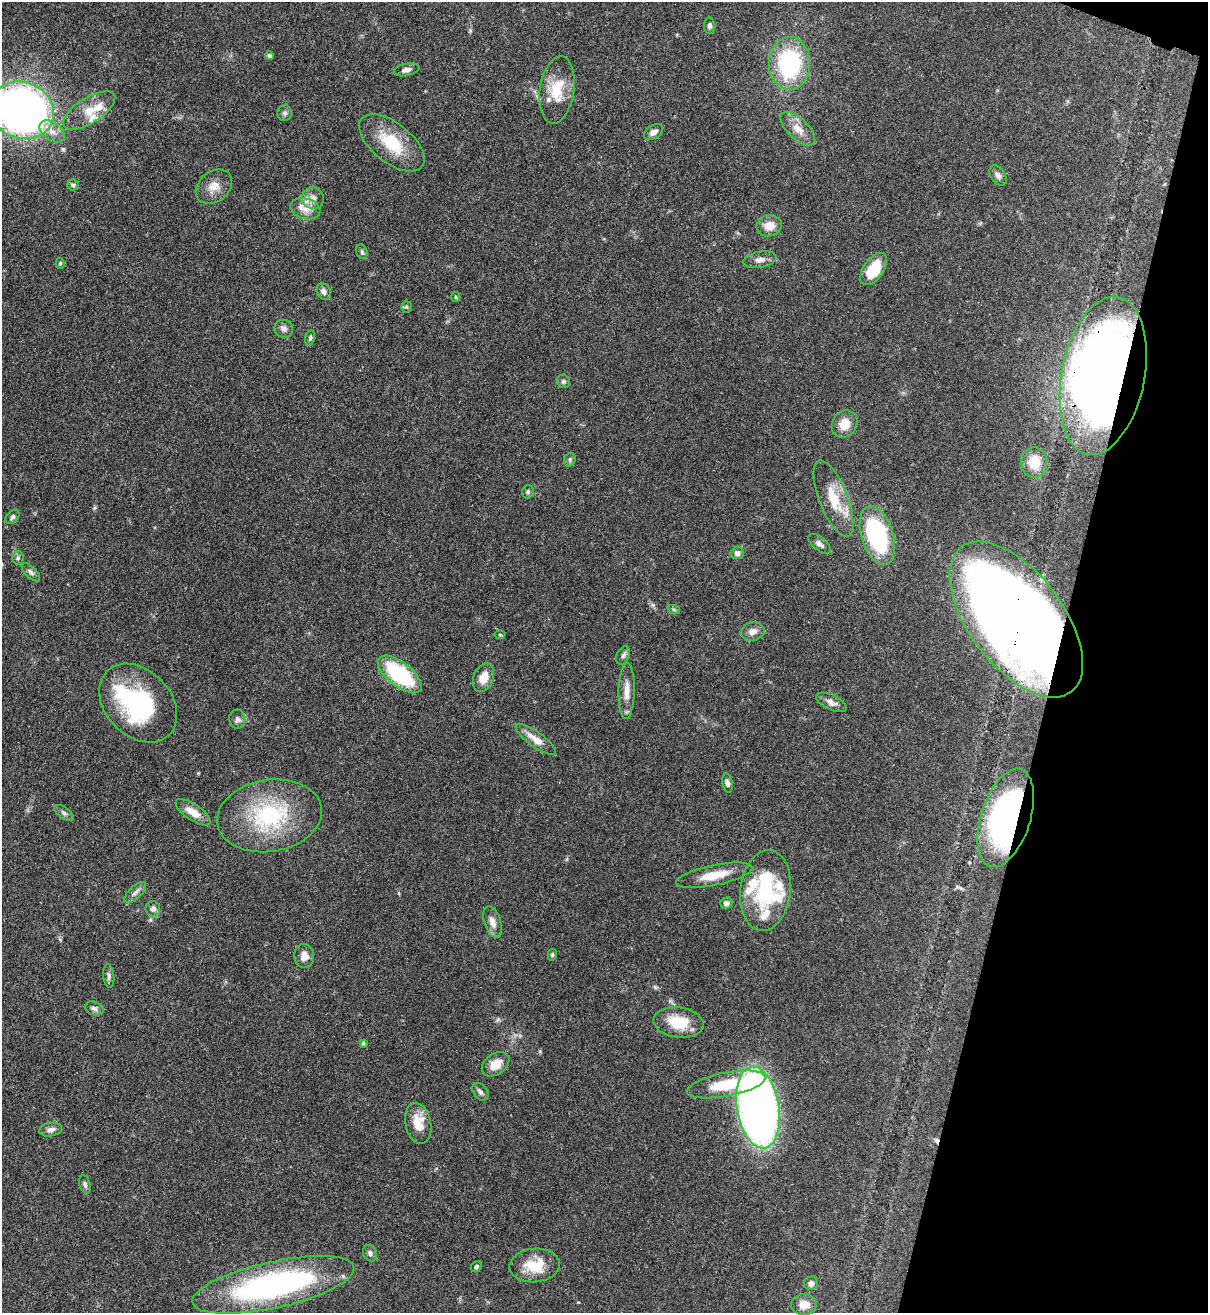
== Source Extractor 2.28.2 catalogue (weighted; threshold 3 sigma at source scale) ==
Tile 8 of 4 x 4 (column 4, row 2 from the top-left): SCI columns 3833-5038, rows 2652-3962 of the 5380 x 5305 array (HDU 1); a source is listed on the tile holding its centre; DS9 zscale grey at full resolution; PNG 1210 x 1315 px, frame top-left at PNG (2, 2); each listed source drawn as its Kron ellipse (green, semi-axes under 4 px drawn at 4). Shown black and unused: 13% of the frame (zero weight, under 3 of 4 exposures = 7% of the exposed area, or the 3 px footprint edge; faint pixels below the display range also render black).
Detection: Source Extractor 2.28.2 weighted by HDU 2 'WHT'; one run over the whole footprint, this tile lists its part. Background 0.102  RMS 0.0041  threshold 0.0186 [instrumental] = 3 sigma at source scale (4.5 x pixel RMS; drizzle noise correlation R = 1.50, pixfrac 1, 0.05/0.05 arcsec/px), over >= 5 px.
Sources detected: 93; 1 inside a brighter object's white glare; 1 cosmic-ray / hot-pixel residue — neither listed nor drawn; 9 inside a brighter listed object's ellipse — not listed separately; the other 82 listed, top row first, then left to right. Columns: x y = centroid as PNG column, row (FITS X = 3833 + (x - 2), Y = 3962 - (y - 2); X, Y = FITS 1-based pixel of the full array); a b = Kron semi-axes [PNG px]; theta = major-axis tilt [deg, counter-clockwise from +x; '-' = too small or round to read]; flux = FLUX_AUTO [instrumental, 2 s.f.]
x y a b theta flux
710 26 8 5 90 1.1
269 56 4 4 - 1.1
789 63 26 20 89 43
407 70 13 6 12 1.8
557 90 34 17 81 12
22 110 32 28 -23 250
89 110 30 12 32 8.3
284 113 8 7 - 1.2
798 129 21 10 -43 5.1
52 131 14 9 -36 3.9
653 132 10 6 33 2.2
392 143 39 19 -39 17
998 175 11 7 -56 1.7
73 185 5 5 - 0.78
214 187 20 15 39 5.3
313 198 11 10 - 3.2
305 209 15 10 -15 4.2
769 226 12 10 8 4.8
362 252 7 5 -74 0.84
760 260 17 8 10 2.8
60 263 5 4 - 0.56
874 269 18 10 55 12
324 292 9 7 -54 1.7
456 297 5 4 - 0.48
406 307 5 5 - 0.64
284 329 9 8 - 1.8
310 338 8 5 79 0.78
1103 376 80 41 79 450
563 381 7 6 - 0.99
845 424 14 12 56 6.1
570 460 7 5 71 0.85
1034 462 15 13 -89 9.1
528 492 7 6 - 0.8
833 499 41 14 -69 12
12 517 8 5 44 0.9
877 535 30 16 -73 49
820 544 13 6 -39 1.8
737 553 7 6 - 1.8
18 558 6 5 - 0.83
31 572 11 5 -45 1.3
674 610 6 4 -20 0.57
1016 619 91 47 -53 600
753 631 12 9 13 2.7
500 635 5 3 - 0.44
623 655 10 6 68 1.2
400 674 26 12 -38 36
484 678 15 10 67 5.2
627 691 28 8 89 5
831 702 16 7 -25 2.5
138 703 44 33 -46 50
237 719 9 8 - 1.6
536 739 24 7 -36 5
727 783 10 5 -79 1.5
193 812 20 8 -34 5
64 813 11 5 -36 1.2
269 816 53 36 9 43
1006 818 51 24 72 120
714 875 39 10 12 8.9
765 890 40 25 83 30
135 893 14 6 43 1.9
726 903 6 5 - 1.8
153 909 7 7 - 1.7
493 922 16 8 -72 3.3
552 955 6 4 76 0.63
304 956 12 10 -88 3.4
109 976 12 5 -84 1.3
94 1008 9 7 -18 1.6
679 1022 25 15 -7 12
363 1043 4 4 - 0.72
496 1064 15 10 36 5.6
726 1084 40 12 11 18
480 1092 10 7 -55 1.3
758 1108 41 21 -81 260
418 1123 21 12 -79 8.1
51 1130 11 6 10 2
85 1184 9 5 -73 1.1
370 1253 8 7 - 1.2
535 1265 25 16 5 11
476 1267 6 5 - 0.79
811 1283 7 6 - 1.8
273 1285 83 23 13 100
804 1305 13 10 -1 4.6
Overlapping masked pixels (flux is a lower limit): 5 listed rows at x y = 22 110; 1103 376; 1016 619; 138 703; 1006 818
Isophote crosses this tile's border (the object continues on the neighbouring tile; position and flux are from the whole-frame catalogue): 1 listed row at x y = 22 110